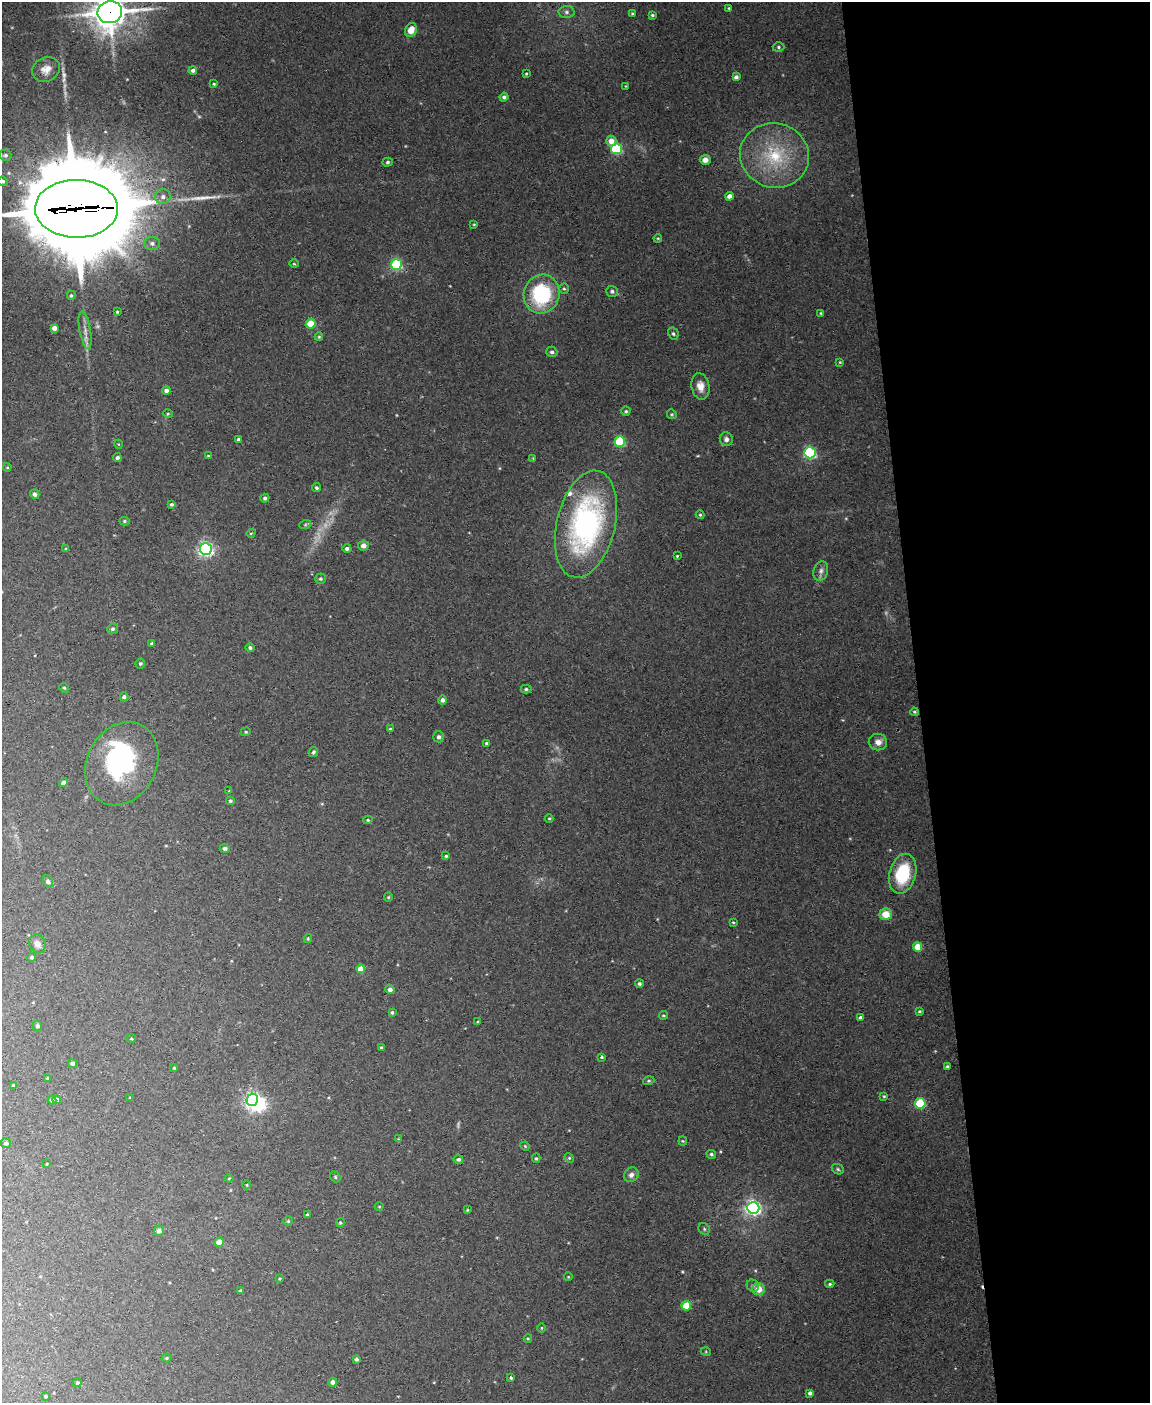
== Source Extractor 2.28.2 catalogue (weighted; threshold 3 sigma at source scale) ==
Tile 8 of 4 x 3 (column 4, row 2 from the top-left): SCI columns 3445-4592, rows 1636-3036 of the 4592 x 4566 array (HDU 1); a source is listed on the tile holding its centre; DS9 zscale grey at full resolution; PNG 1152 x 1405 px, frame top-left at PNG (2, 2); each listed source drawn as its Kron ellipse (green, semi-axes under 4 px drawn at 4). Shown black and unused: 20% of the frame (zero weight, under 3 of 4 exposures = <1% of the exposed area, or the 3 px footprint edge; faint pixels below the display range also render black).
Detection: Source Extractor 2.28.2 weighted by HDU 2 'WHT'; one run over the whole footprint, this tile lists its part. Background 0.0514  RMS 0.0046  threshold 0.0209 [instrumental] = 3 sigma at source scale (4.5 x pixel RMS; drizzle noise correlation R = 1.50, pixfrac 1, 0.05/0.05 arcsec/px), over >= 5 px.
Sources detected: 180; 5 too faint to see at this stretch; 2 inside a brighter object's white glare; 1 cosmic-ray / hot-pixel residue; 2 long thin detections or spike segments (spike, bleed or trail) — neither listed nor drawn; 2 inside a brighter listed object's ellipse — not listed separately; the other 168 listed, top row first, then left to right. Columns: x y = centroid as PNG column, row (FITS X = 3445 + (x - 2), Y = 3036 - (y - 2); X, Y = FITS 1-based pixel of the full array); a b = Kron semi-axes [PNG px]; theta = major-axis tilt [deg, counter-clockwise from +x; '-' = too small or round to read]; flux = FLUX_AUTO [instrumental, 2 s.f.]
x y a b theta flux
729 8 4 3 - 0.51
110 12 12 11 - 860
566 12 8 6 -1 1.4
632 13 3 3 - 0.42
652 15 3 3 - 0.68
411 30 7 5 65 5.4
778 47 6 4 -1 0.83
46 69 14 11 27 4.3
193 70 4 4 - 1.7
526 74 3 3 - 0.44
736 77 4 4 - 1.7
214 84 4 3 - 0.56
625 86 4 3 - 0.33
504 97 4 4 - 1.1
611 141 5 5 - 4.1
617 149 5 5 - 42
6 155 6 5 - 1.1
774 155 35 32 -15 32
705 160 5 5 - 2.9
388 162 5 4 - 0.81
3 181 5 4 - 0.85
729 196 4 4 - 2.8
163 197 8 7 - 2.2
76 209 41 29 0 12000
474 224 3 3 - 0.45
658 238 4 3 - 0.43
152 243 7 6 - 1.7
294 264 5 3 - 0.45
396 265 5 5 - 50
564 289 5 4 - 0.7
612 291 5 5 - 1.1
542 294 19 18 - 39
71 295 4 4 - 0.66
117 312 3 3 - 0.48
821 313 4 3 - 0.47
311 324 5 5 - 16
54 328 4 4 - 2.4
85 330 19 5 -79 3
673 334 6 5 - 0.88
319 337 4 4 - 0.53
552 352 5 5 - 1.2
840 362 3 3 - 0.41
700 386 13 9 -79 4.4
166 390 4 4 - 1.7
626 411 4 4 - 0.71
168 414 5 3 - 0.43
672 414 5 4 - 0.61
726 439 7 6 - 1.8
239 440 4 3 - 1.1
620 442 5 5 - 39
118 444 4 3 - 0.36
810 453 6 5 - 69
208 456 3 3 - 0.5
117 457 4 4 - 0.9
533 458 4 4 - 0.41
7 467 4 4 - 0.43
316 488 4 4 - 0.89
35 494 5 4 - 1.4
265 498 4 4 - 0.97
172 504 3 3 - 0.91
700 515 4 4 - 0.57
124 521 5 4 - 0.66
586 524 54 29 76 100
305 525 6 4 19 0.61
251 533 5 3 - 0.42
363 546 5 5 - 2.4
347 548 4 4 - 1.2
66 549 4 4 - 0.58
206 549 6 6 - 130
677 556 3 3 - 0.48
821 571 10 7 72 1.9
320 579 5 5 - 0.8
113 629 5 5 - 1
152 644 3 3 - 1.2
250 647 4 4 - 1.1
140 664 5 5 - 0.85
64 688 5 4 - 0.55
526 689 5 4 - 0.83
124 697 4 4 - 1.1
442 700 4 4 - 1.4
914 712 4 3 - 0.61
390 729 4 3 - 0.53
246 732 5 4 - 0.59
439 737 5 5 - 1.4
878 742 9 8 - 3.1
487 743 3 3 - 1.1
313 752 5 4 - 0.93
122 763 43 34 62 60
64 783 4 4 - 2.2
229 791 3 3 - 0.29
230 801 4 4 - 0.66
549 818 4 3 - 0.41
368 820 4 4 - 0.59
225 848 5 4 - 1.3
446 856 4 3 - 0.73
903 874 20 13 74 24
48 882 6 5 - 1.3
388 897 4 4 - 0.51
886 914 6 6 - 6.7
733 922 4 3 - 0.46
308 938 4 4 - 0.55
37 944 9 8 - 2.9
917 947 4 4 - 11
32 957 4 4 - 0.88
361 969 4 4 - 5.4
639 984 4 4 - 0.89
390 989 4 4 - 1.9
919 1011 4 3 - 0.65
392 1012 4 3 - 0.75
663 1015 4 3 - 0.5
861 1017 4 4 - 1.2
478 1022 3 3 - 0.63
37 1026 5 5 - 1.1
131 1039 4 3 - 0.48
381 1048 4 3 - 0.57
602 1057 3 3 - 0.63
72 1063 4 4 - 1.3
947 1066 4 3 - 0.59
174 1068 3 3 - 0.6
47 1078 3 3 - 0.45
649 1081 6 3 18 0.59
13 1086 4 3 - 0.62
884 1096 4 3 - 0.53
130 1098 4 3 - 0.47
52 1100 4 4 - 1.9
57 1100 4 4 - 2.7
252 1100 6 5 - 110
920 1103 5 5 - 31
398 1139 4 4 - 0.38
683 1141 4 4 - 0.5
6 1143 5 5 - 1.1
525 1146 5 4 - 0.52
711 1154 5 4 - 0.81
536 1158 4 4 - 0.7
569 1158 5 4 - 0.55
458 1159 5 4 - 1.2
46 1164 3 2 - 0.37
838 1169 6 5 - 0.77
631 1175 8 7 - 2.3
335 1177 6 4 -50 0.63
229 1178 4 4 - 0.42
247 1185 4 3 - 0.35
379 1207 4 3 - 0.36
753 1208 6 6 - 160
467 1210 3 3 - 0.49
307 1215 3 3 - 0.71
288 1221 4 4 - 0.59
340 1223 4 4 - 0.66
704 1229 6 5 - 0.83
159 1231 5 5 - 1.8
219 1242 4 4 - 8
568 1277 4 3 - 0.35
280 1278 4 3 - 0.48
830 1284 5 4 - 0.75
753 1286 6 5 - 0.98
759 1289 6 6 - 5.5
240 1291 4 3 - 0.67
686 1306 5 4 - 13
542 1328 5 3 - 0.44
528 1339 4 4 - 0.55
706 1352 5 3 - 0.42
167 1358 5 4 - 0.53
356 1359 4 3 - 1.1
511 1378 3 3 - 0.78
333 1382 4 4 - 2.1
77 1383 4 4 - 0.81
810 1393 4 4 - 1.5
46 1396 3 3 - 0.57
Overlapping masked pixels (flux is a lower limit): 2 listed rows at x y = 110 12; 76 209
Isophote crosses this tile's border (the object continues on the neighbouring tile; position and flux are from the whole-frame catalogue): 3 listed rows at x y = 110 12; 3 181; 76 209